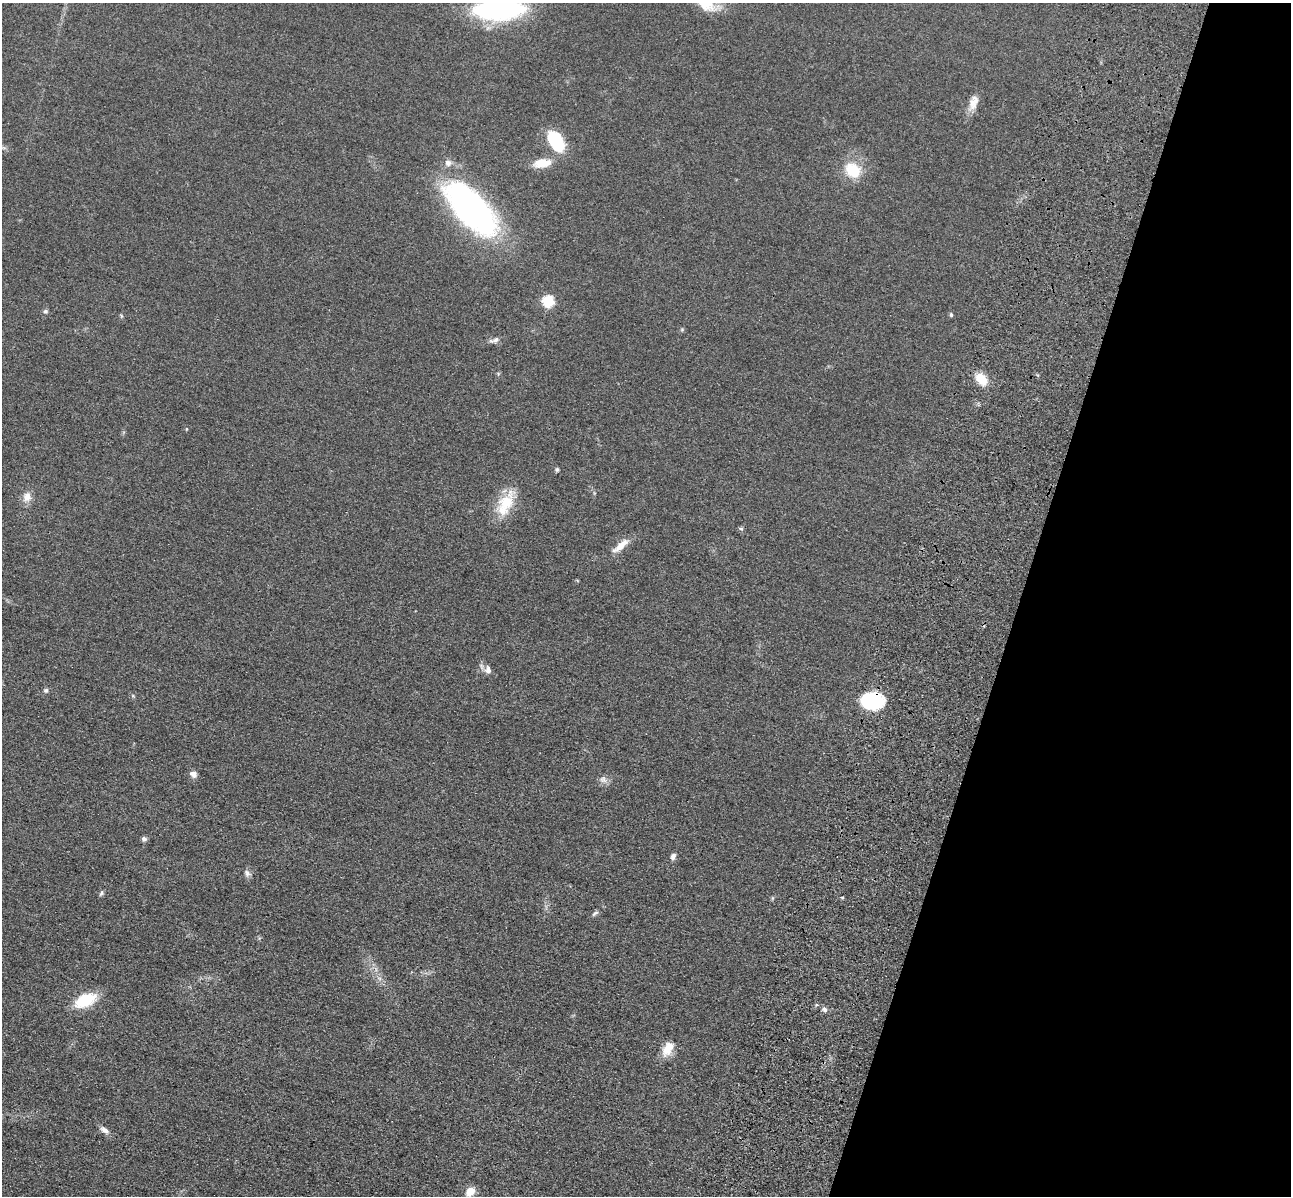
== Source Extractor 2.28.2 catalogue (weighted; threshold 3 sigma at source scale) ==
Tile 8 of 4 x 4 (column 4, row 2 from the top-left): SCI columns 4040-5328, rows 2786-3979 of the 5350 x 5365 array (HDU 1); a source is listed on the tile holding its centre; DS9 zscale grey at full resolution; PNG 1293 x 1198 px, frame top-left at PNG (2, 3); no overlay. Shown black and unused: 21% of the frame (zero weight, under 3 of 4 exposures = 9% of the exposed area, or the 3 px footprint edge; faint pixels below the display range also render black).
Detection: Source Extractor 2.28.2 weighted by HDU 2 'WHT'; one run over the whole footprint, this tile lists its part. Background 0.0476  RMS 0.0084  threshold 0.0377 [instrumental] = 3 sigma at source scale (4.5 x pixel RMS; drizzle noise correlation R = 1.50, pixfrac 1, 0.05/0.05 arcsec/px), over >= 5 px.
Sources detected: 35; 1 inside a brighter listed object's ellipse — not listed separately; the other 34 listed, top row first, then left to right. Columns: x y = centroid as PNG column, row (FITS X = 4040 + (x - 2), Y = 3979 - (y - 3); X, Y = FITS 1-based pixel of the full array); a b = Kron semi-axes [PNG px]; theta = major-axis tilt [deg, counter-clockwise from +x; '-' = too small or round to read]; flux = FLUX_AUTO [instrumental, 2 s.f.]
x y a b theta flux
499 10 38 14 2 210
973 103 21 11 70 8.6
556 141 24 13 -57 36
542 163 23 10 9 13
853 170 22 18 -40 23
472 209 70 31 -47 210
548 301 6 6 - 72
45 311 6 6 - 1.8
951 315 6 4 -88 1.4
121 316 6 4 73 1
495 340 16 6 15 3.5
981 379 14 10 -52 15
557 469 5 4 - 1.7
27 497 14 11 78 6.8
506 504 37 17 65 26
741 529 6 4 -1 1.2
621 546 27 8 39 9.7
488 670 12 8 89 4.1
46 690 7 6 - 1.7
872 701 19 14 0 69
193 774 9 7 -33 3.9
603 779 11 10 - 3.9
144 839 7 6 - 2.2
673 856 8 6 68 2.8
247 873 10 7 -72 3
101 893 8 4 65 1.5
842 897 5 3 - 0.78
773 898 6 4 70 0.99
595 913 10 4 35 1.9
85 1000 21 11 26 33
825 1009 8 6 -45 2.5
668 1049 18 10 59 13
104 1130 13 7 -37 4.2
470 1191 9 7 44 11
Overlapping masked pixels (flux is a lower limit): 1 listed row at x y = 872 701
Isophote crosses this tile's border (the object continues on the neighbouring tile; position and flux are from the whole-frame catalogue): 1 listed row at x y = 499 10